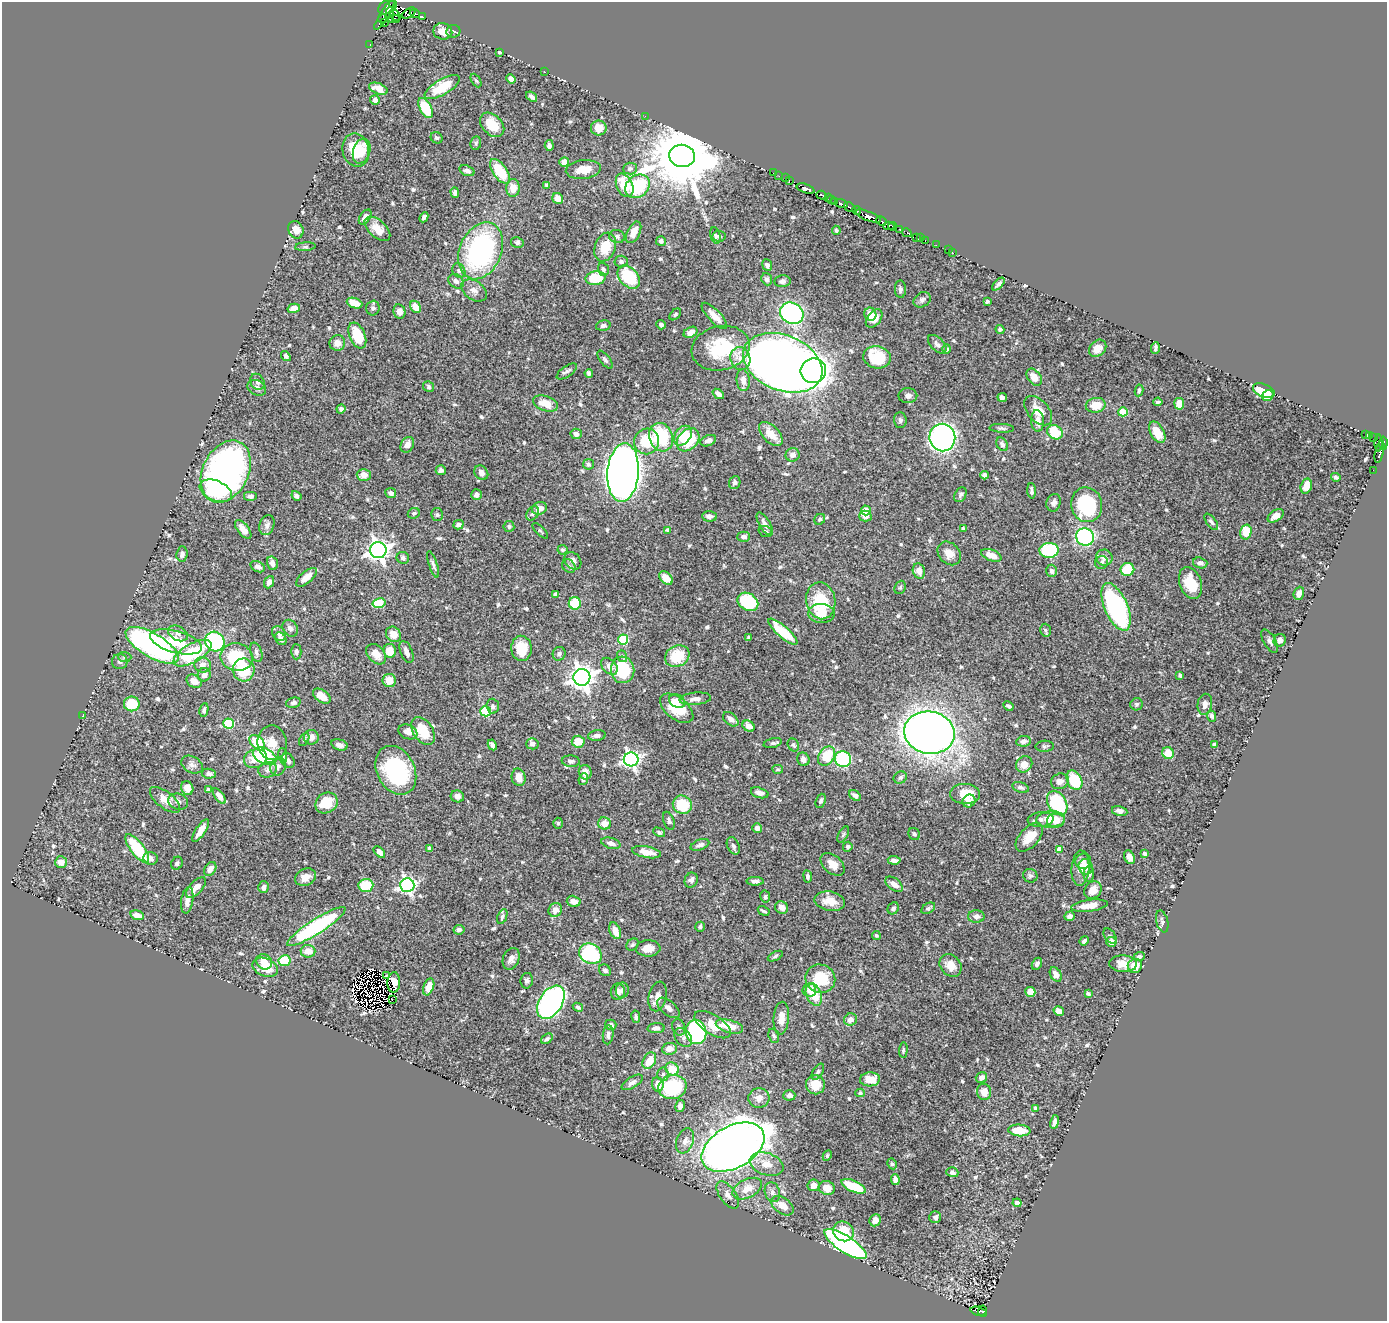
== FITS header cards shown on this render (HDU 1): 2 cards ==
NAXIS1  =                 1385
NAXIS2  =                 1319

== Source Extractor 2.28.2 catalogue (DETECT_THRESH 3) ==
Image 1385 x 1319 px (HDU 1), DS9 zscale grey, 1 PNG px = 1 image px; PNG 1389 x 1323 px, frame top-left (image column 1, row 1319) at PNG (2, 2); each listed source drawn as its Kron ellipse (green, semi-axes under 4 px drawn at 4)
Background 0.599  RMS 0.014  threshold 0.0428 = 3 sigma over >= 5 px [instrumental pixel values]
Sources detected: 649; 10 with non-positive FLUX_AUTO (blend fragments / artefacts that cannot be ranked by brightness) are neither listed nor drawn; of the other 639, the 500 brightest by FLUX_AUTO listed and drawn (139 fainter detections omitted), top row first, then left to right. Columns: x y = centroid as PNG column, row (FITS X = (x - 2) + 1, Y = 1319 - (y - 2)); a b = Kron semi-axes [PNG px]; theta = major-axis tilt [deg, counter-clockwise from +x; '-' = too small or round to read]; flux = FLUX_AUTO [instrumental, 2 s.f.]
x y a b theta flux
392 4 4 3 - 85
388 7 10 6 27 530
409 13 7 4 34 77
385 14 18 4 58 370
415 14 5 3 - 55
390 15 8 3 86 120
395 15 6 2 -47 120
422 17 3 3 - 49
383 19 5 2 - 76
394 19 6 3 -1 88
385 23 4 2 - 54
443 31 9 8 - 8.3
453 31 7 6 - 2.2
370 45 3 2 - 7.6
500 52 4 4 - 1.6
544 71 3 2 - 3.9
511 79 5 4 - 4.5
476 80 7 4 -61 1.6
442 87 20 7 30 29
378 89 10 5 -21 8.3
532 97 6 3 -39 3.3
375 100 5 5 - 2.9
426 108 11 5 -62 37
645 116 2 2 - 6
492 125 14 9 -46 19
599 128 8 7 - 10
436 138 6 5 - 2.1
476 143 7 5 79 1.8
549 146 5 4 - 3.3
356 150 17 13 -78 33
362 151 13 8 72 15
682 156 13 11 -9 11000
564 162 5 4 - 9.4
630 168 7 6 - 2.7
583 169 17 9 6 13
467 171 8 5 -19 3.7
500 171 14 7 -56 40
773 173 2 2 - 4.3
779 176 2 2 - 10
785 178 2 2 - 8.2
789 181 3 2 - 18
547 185 4 4 - 3.1
625 185 12 8 -66 24
637 186 13 10 39 64
513 188 9 7 90 11
806 189 9 4 -19 540
455 192 5 4 - 3.5
822 195 5 3 - 84
828 197 3 3 - 24
558 198 6 5 - 8.3
831 199 4 3 - 52
835 202 4 3 - 48
841 204 6 3 -20 210
850 207 6 3 -36 140
857 211 4 4 - 150
868 216 13 4 -21 820
365 217 8 5 55 7.5
424 217 5 4 - 2.6
881 221 5 3 - 89
889 226 5 4 - 76
893 226 4 3 - 150
377 229 15 8 -43 14
900 229 3 2 - 64
296 230 9 7 -60 8.1
836 230 4 4 - 1.8
634 232 11 6 64 11
907 233 5 3 - 72
715 235 8 5 -76 2.3
719 236 6 5 - 2
617 237 8 6 -13 3
916 238 2 2 - 2.2
920 238 2 2 - 4.7
925 240 3 2 - 11
661 241 5 5 - 3.1
517 242 6 5 - 2.6
936 245 2 2 - 4.6
305 247 10 4 5 1.7
605 247 15 10 69 21
948 250 2 2 - 9.1
481 251 30 21 67 190
952 252 2 2 - 8.6
621 261 6 6 - 2.9
767 265 6 4 -67 3.3
603 269 7 5 -71 3.5
459 271 7 6 - 2.8
629 277 13 9 -47 59
596 278 10 7 8 31
767 279 6 5 - 3.2
456 281 8 6 -37 4.2
782 281 8 5 5 3.1
998 284 8 3 45 3
900 289 9 5 -87 2.6
474 290 14 9 -34 6.8
922 300 9 7 36 3.2
987 302 4 3 - 2.1
355 303 8 5 -20 13
415 307 7 4 -59 13
294 308 6 4 14 7.4
373 308 7 6 - 2.5
399 311 7 6 - 6.6
792 313 12 10 -29 160
675 314 7 4 45 1.7
870 314 7 6 - 9.9
714 316 17 6 -46 9.7
874 318 10 6 51 9.4
603 325 7 5 14 2.6
661 325 5 4 - 2.3
1000 329 4 4 - 2.1
690 332 7 5 29 6.5
357 335 13 7 -67 30
337 343 8 7 - 7.2
937 344 11 6 -45 3.5
721 348 29 22 13 58
1098 348 9 7 43 8.7
1155 348 6 3 86 2.3
947 349 4 4 - 2
286 356 5 4 - 2.8
877 357 14 11 -13 35
740 358 12 10 -71 9.1
605 360 11 5 -50 2.4
783 363 41 27 -22 1300
567 371 12 5 35 3.3
813 371 13 12 - 290
589 373 4 4 - 2.1
1034 377 9 6 -53 9.5
743 380 11 6 -84 6.4
257 382 8 6 -58 3
428 387 6 5 - 1.9
257 388 10 7 -27 4.2
1139 390 6 3 81 2
1264 391 11 6 -22 28
718 394 6 4 -38 4.3
908 396 9 7 1 3.6
1268 396 6 5 - 11
1002 397 5 4 - 3.8
1158 402 4 3 - 1.7
545 404 13 7 -19 16
1179 404 6 5 - 9.8
1096 405 10 7 11 16
341 409 4 4 - 2.5
1038 411 17 10 -48 15
1123 412 5 4 - 35
900 420 8 6 -88 2.5
1037 421 11 6 -87 6.8
1002 428 12 4 -3 2.4
1055 432 8 6 -37 36
1157 432 12 6 -61 18
576 434 5 5 - 3.7
771 434 15 8 -46 14
1365 435 4 3 - 44
1369 435 3 3 - 43
683 436 11 8 54 18
661 437 14 11 -71 57
1374 437 3 2 - 27
942 438 14 13 - 380
688 440 13 9 48 43
647 441 13 12 - 35
708 441 8 5 22 4.3
1379 443 8 4 90 180
1383 443 7 4 87 310
1002 444 7 5 -57 2.3
407 445 8 6 60 6.2
1379 452 11 4 77 130
793 455 7 6 - 5.4
589 464 5 5 - 1.9
441 470 5 5 - 2.5
1373 470 2 2 - 3.4
226 471 33 23 64 400
481 473 8 6 -53 4.3
623 473 29 15 85 1400
364 475 7 6 - 8
985 475 4 4 - 4.5
1336 477 5 3 - 2.4
735 482 6 5 - 2.7
1306 486 8 5 74 11
216 491 17 10 -23 31
1031 491 7 3 -88 2.4
391 493 5 5 - 3.6
476 495 5 5 - 3.9
960 495 8 5 62 2.5
251 496 7 4 0 3.2
296 496 5 4 - 2.7
1054 503 9 7 71 4.1
1087 505 17 15 -78 80
539 508 7 6 - 8.2
866 510 5 4 - 21
414 513 6 5 - 2.1
533 513 8 5 57 2.8
437 515 6 6 - 1.8
709 516 7 5 -3 4.4
865 516 6 5 - 5.9
1276 516 9 5 35 8.5
820 519 6 5 - 1.7
1211 522 9 5 -53 2.8
765 524 13 5 -59 6.4
267 525 10 7 71 4
458 525 5 4 - 4.2
509 526 5 5 - 2.5
963 529 4 3 - 2.7
243 530 11 5 -52 8.3
667 530 4 3 - 1.7
540 531 10 4 -45 1.6
765 531 7 5 -20 2
1246 532 7 5 76 30
744 537 6 5 - 3.2
1085 537 9 8 - 140
378 550 8 8 - 570
563 550 5 5 - 1.9
1049 550 9 7 3 76
949 553 13 10 -46 9.3
182 554 7 5 85 3
991 555 10 5 -21 11
403 558 6 6 - 2.7
1104 558 8 8 - 5.7
573 561 9 7 -48 6.1
1102 562 7 6 - 2
272 563 7 5 -73 4.9
1200 563 7 5 -16 3.5
433 564 14 4 -72 3
569 566 7 6 - 2.4
258 567 7 5 -24 4
1127 569 7 6 - 30
919 571 8 6 -71 7
1052 571 6 5 - 3.4
306 577 13 6 39 9.8
666 578 8 5 -44 9.5
269 582 6 4 66 4
1190 583 16 10 -70 23
900 587 7 5 67 1.7
1299 593 6 5 - 5.5
556 594 4 4 - 1.9
821 601 18 14 -80 40
748 602 11 8 -32 56
379 603 6 5 - 36
575 603 6 6 - 30
1116 607 25 11 -66 180
821 613 13 9 -2 11
290 628 9 7 -58 4.5
1045 630 6 5 - 1.8
783 632 19 5 -41 29
178 633 10 7 -27 4.3
279 634 8 6 -46 3.7
393 634 8 7 - 10
749 637 3 3 - 1.7
281 639 7 5 -56 4.1
623 639 5 5 - 63
1280 640 6 6 - 6.4
1270 641 13 6 -60 3.8
176 642 26 10 -16 32
215 642 10 9 - 110
152 645 30 12 -30 260
521 648 12 10 -87 20
390 651 7 6 - 14
256 652 10 5 -72 3.1
296 652 7 5 89 2.8
406 652 11 6 -68 5.4
192 653 21 9 29 69
376 654 11 8 -46 8.8
559 654 7 6 - 2.6
622 656 6 4 -71 1.9
677 656 13 10 27 32
125 657 6 5 - 1.9
237 657 16 14 -11 53
120 661 7 7 - 2.9
203 665 8 7 - 6
609 666 10 6 -49 4.9
244 670 11 11 - 34
623 670 13 11 -83 49
204 675 6 6 - 6
1180 675 4 4 - 2.1
582 677 8 8 - 820
389 680 6 6 - 11
194 681 8 6 -31 8.9
322 696 10 6 -36 8.6
695 699 16 6 6 5.9
677 701 8 6 -31 6.6
293 703 7 5 14 2.5
132 704 8 7 - 36
1137 704 6 6 - 2
1205 704 10 7 80 6.6
493 706 7 6 - 2.7
1008 706 5 3 - 2
677 708 19 11 -38 30
204 710 7 4 80 2.3
486 711 5 5 - 62
83 716 4 3 - 3.2
1212 716 6 4 -66 2
731 719 9 5 -41 4.9
229 724 5 5 - 55
749 726 6 5 - 7.2
423 731 15 9 -56 27
408 732 10 7 -24 9.1
929 733 25 21 -11 900
597 736 9 5 7 3.1
311 737 7 7 - 6.6
304 740 7 4 63 1.9
1023 741 7 5 11 4.4
578 742 6 6 - 17
257 743 9 6 -46 35
272 743 17 14 -82 14
773 743 9 4 14 2.8
532 744 6 5 - 3.9
1214 744 4 3 - 2.2
339 745 8 5 -15 4.3
492 745 5 4 - 3.2
793 745 7 5 -59 2.5
1045 746 9 5 2 2.4
1168 753 6 5 - 17
265 756 13 7 -26 72
283 756 8 4 -83 1.7
827 756 10 7 59 32
255 759 12 9 18 14
631 759 7 7 - 280
803 759 7 6 - 5.6
843 759 8 7 - 71
288 761 8 6 -53 3.3
571 761 9 5 -4 2.7
1024 764 8 7 - 9
192 765 11 8 -29 4
278 766 9 7 67 4.8
778 769 5 4 - 1.8
268 770 9 7 17 3.9
396 770 25 19 -63 97
585 772 7 6 - 6.8
209 774 7 5 -11 2.6
519 777 9 7 -78 8
900 777 7 5 32 2.8
583 779 6 4 69 4
1074 780 10 7 -63 48
1060 781 9 7 21 6.1
1020 787 8 5 -17 2.9
187 788 7 6 - 7.5
208 790 4 4 - 2
760 793 9 5 -16 4.9
965 794 15 10 -3 21
855 795 6 4 -36 3.9
219 796 9 4 -54 5.5
457 796 7 6 - 4.5
165 800 18 8 -38 11
821 801 7 4 69 2.2
969 801 7 6 - 4.7
178 802 10 8 -16 4.1
327 803 12 10 32 22
1057 803 13 9 -59 83
682 805 10 9 - 31
1120 811 8 5 -12 4
1041 819 13 7 5 4.2
1051 819 14 8 5 19
1056 820 9 7 13 11
669 821 9 5 -70 2.3
558 823 5 4 - 1.7
604 823 6 6 - 10
757 828 5 4 - 4.3
201 830 13 5 56 9.6
659 832 6 4 -27 1.6
914 834 6 5 - 2.5
843 835 9 4 63 1.8
1029 837 17 9 48 16
611 843 10 5 -16 4.3
700 845 10 5 21 3.8
733 846 9 6 -63 3.5
848 847 5 4 - 2.4
137 849 17 6 -53 53
429 849 4 3 - 3.2
1059 849 4 4 - 9.5
379 852 7 4 -45 4.5
646 852 15 5 -10 11
1145 854 4 3 - 2.8
1130 857 7 5 -64 5.8
151 858 7 6 - 3.4
894 860 6 4 -3 4
1083 861 8 7 - 3.8
61 862 6 5 - 9.5
177 863 6 5 - 1.8
833 864 14 8 -42 9.2
1086 867 8 7 - 9.6
1080 868 17 9 87 8.9
210 869 7 5 58 5.3
1089 874 7 5 89 3.8
808 876 6 4 -80 2.1
1030 876 7 6 - 2.4
305 877 11 8 23 8.7
691 880 7 6 - 3.3
755 881 8 4 -1 3.5
894 884 10 5 -37 6.8
366 885 7 6 - 33
407 885 7 7 - 270
196 887 13 6 45 8.4
264 887 6 5 - 4.2
1093 890 9 8 - 12
765 897 6 5 - 2
187 900 13 6 82 6.9
574 901 7 5 -15 7
830 901 15 9 -10 12
1089 906 18 5 7 14
782 908 7 6 - 6.4
893 908 6 5 - 2.4
928 908 7 5 32 1.9
555 910 7 6 - 7.9
764 911 6 2 -30 1.7
137 915 7 4 -16 11
1070 916 5 4 - 3.5
502 917 8 4 67 2.2
976 917 8 6 0 4.4
1162 921 11 6 -76 2.5
316 927 34 7 33 140
700 927 5 4 - 2.1
459 930 5 5 - 3.9
615 931 9 5 -68 9.7
876 935 4 3 - 1.7
1110 936 8 5 -55 1.7
1084 941 5 3 - 2.3
1111 942 5 5 - 7.8
632 945 7 5 44 2.2
648 948 12 8 1 11
308 951 7 6 - 10
590 954 12 10 -31 100
775 956 8 4 26 1.9
1139 957 5 4 - 2.8
511 959 11 8 68 5.6
284 961 6 5 - 36
264 962 8 7 - 11
1037 964 6 4 59 3.4
1123 964 14 8 -3 9
951 965 12 10 -49 11
1135 966 7 7 - 12
265 967 13 9 -21 18
605 970 6 5 - 2.6
386 975 3 2 - 2.2
1056 975 7 5 -60 6.4
820 979 15 14 - 35
527 981 8 6 79 2.6
394 982 10 6 88 5.5
429 987 9 5 69 12
622 990 8 6 80 4
809 990 7 6 - 6.8
618 992 8 7 - 5.2
1030 992 5 5 - 12
814 994 11 7 -68 23
1088 994 4 3 - 1.8
658 996 15 8 77 7.2
392 1000 3 2 - 2.1
551 1002 18 11 58 370
578 1007 5 4 - 2.2
668 1008 13 7 -40 4.9
1059 1011 5 4 - 6.7
636 1017 6 4 -79 2.1
781 1018 16 8 85 10
850 1020 7 6 - 6.6
611 1025 6 5 - 3
712 1025 20 9 -32 18
729 1026 14 6 -16 15
679 1027 8 6 -68 2.4
656 1028 8 5 4 3.6
696 1032 12 10 -80 170
608 1035 9 5 84 3.6
774 1036 7 5 -68 1.9
683 1037 10 7 -50 3.7
547 1039 6 4 36 2
669 1049 7 6 - 7
903 1050 7 4 85 1.6
649 1061 9 6 60 14
672 1069 7 6 - 18
818 1072 9 5 59 2
663 1074 6 5 - 2
981 1077 6 5 - 5
870 1079 10 7 4 14
632 1082 12 5 32 3.7
658 1084 7 6 - 9.9
815 1085 9 9 - 16
672 1087 14 12 17 62
984 1092 8 7 - 9
860 1093 4 4 - 1.8
789 1095 6 5 - 3.7
759 1098 10 10 - 6.8
680 1106 6 5 - 3.6
1035 1108 4 3 - 1.6
1055 1122 7 4 81 3.8
1019 1130 11 6 -5 20
685 1141 13 8 69 5.9
733 1147 34 21 29 1200
827 1156 5 4 - 1.7
767 1164 17 11 -20 14
892 1164 5 4 - 1.6
952 1172 6 5 - 2.9
895 1180 5 4 - 5
814 1185 6 6 - 6.7
853 1186 13 5 -25 39
827 1188 8 7 - 8.6
747 1189 16 9 27 13
772 1192 10 7 -72 4.9
728 1195 16 8 -54 5.6
1017 1203 4 4 - 3.7
782 1206 12 8 -35 11
935 1217 6 6 - 3
875 1220 6 5 - 4.8
843 1231 10 9 - 25
845 1244 24 8 -32 310
978 1311 8 3 -15 82
983 1311 6 3 -87 44
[139 fainter detections neither listed nor drawn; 10 non-positive-flux detections neither listed nor drawn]